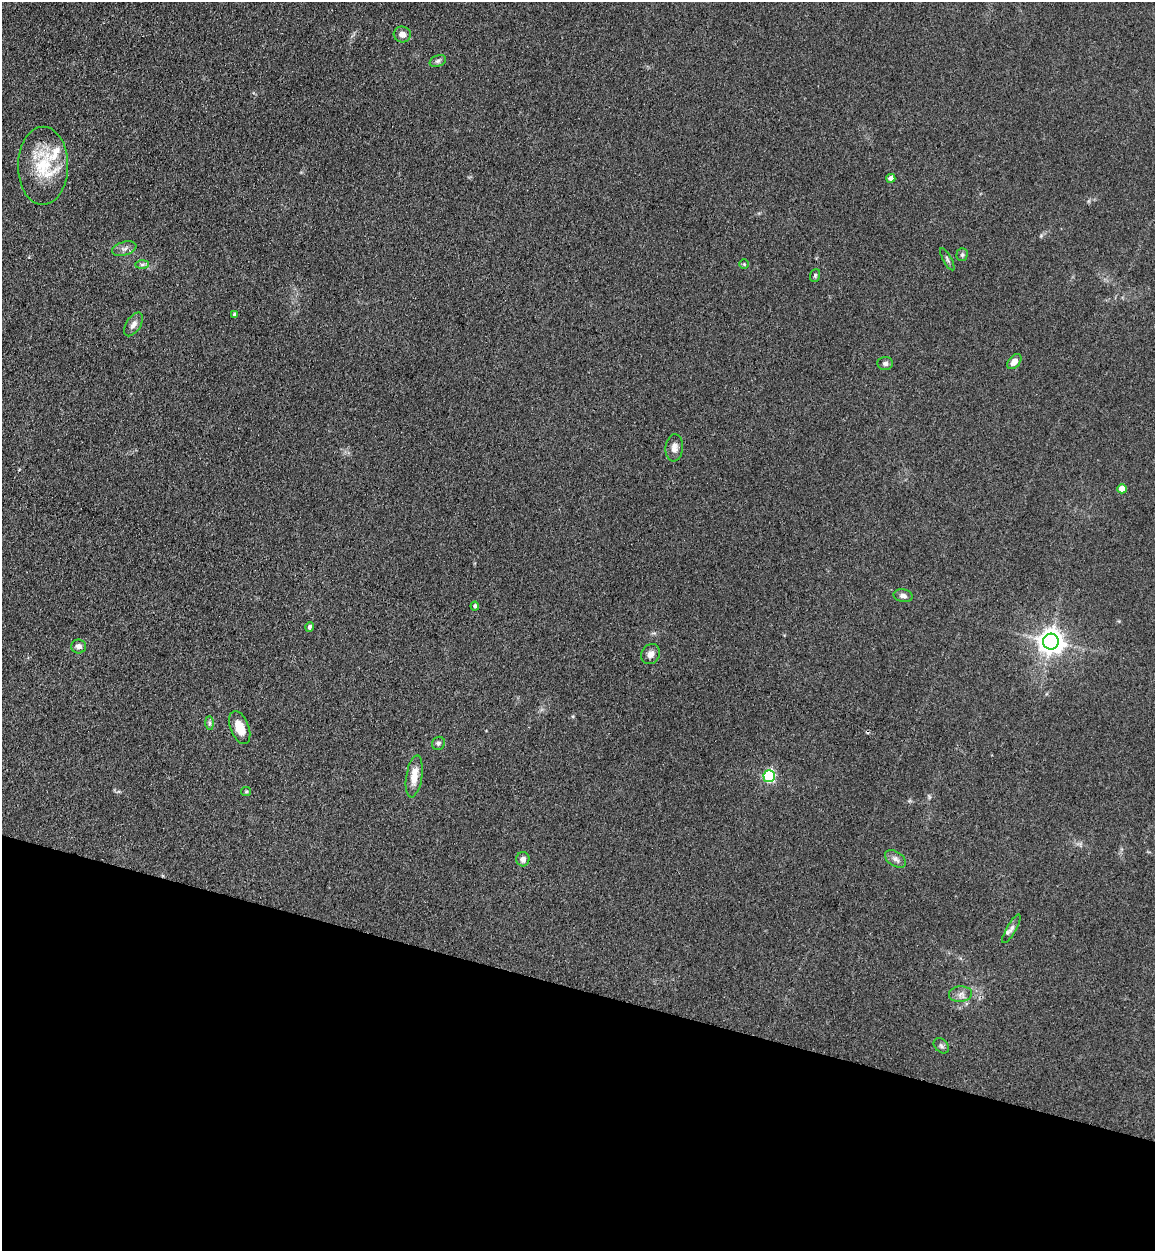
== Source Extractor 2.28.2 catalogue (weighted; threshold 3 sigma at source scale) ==
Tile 15 of 4 x 4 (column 3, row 4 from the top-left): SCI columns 2665-3817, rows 36-1284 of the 5209 x 5064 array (HDU 1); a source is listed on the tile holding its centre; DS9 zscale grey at full resolution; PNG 1157 x 1253 px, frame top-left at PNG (2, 2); each listed source drawn as its Kron ellipse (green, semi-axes under 4 px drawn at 4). Shown black and unused: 21% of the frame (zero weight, under 3 of 4 exposures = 6% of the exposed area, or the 3 px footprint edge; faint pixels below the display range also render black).
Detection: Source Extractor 2.28.2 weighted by HDU 2 'WHT'; one run over the whole footprint, this tile lists its part. Background 0.135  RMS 0.0077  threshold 0.0348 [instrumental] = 3 sigma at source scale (4.5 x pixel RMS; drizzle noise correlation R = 1.50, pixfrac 1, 0.05/0.05 arcsec/px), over >= 5 px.
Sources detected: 36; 1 cosmic-ray / hot-pixel residue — neither listed nor drawn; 2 inside a brighter listed object's ellipse — not listed separately; the other 33 listed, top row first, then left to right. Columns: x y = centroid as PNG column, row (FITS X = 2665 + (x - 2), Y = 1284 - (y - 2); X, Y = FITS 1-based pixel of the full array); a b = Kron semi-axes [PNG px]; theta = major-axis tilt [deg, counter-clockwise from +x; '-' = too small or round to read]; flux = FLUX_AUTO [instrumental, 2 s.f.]
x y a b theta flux
402 34 8 8 - 4.5
438 61 8 5 20 1.9
43 166 39 25 90 38
891 178 4 4 - 3.8
124 249 12 7 15 3.3
962 255 6 5 - 1.4
947 259 12 3 -61 1.6
744 264 4 4 - 0.71
142 265 7 4 1 1.6
815 275 6 5 - 1.2
234 314 3 3 - 0.96
133 324 13 7 57 4
1014 362 9 5 49 5.4
885 363 8 6 2 2.2
674 448 13 8 85 5.3
1122 489 5 4 - 8.9
903 596 9 6 -11 2.9
475 606 4 4 - 1.8
309 627 5 4 - 2
1051 642 8 8 - 770
79 646 7 7 - 3
650 654 10 9 - 4.1
209 723 7 4 -89 1.4
240 728 17 9 -68 11
438 743 7 6 - 1.8
414 776 21 8 81 11
769 776 6 5 - 91
246 792 5 4 - 0.97
523 859 7 6 - 3.6
895 859 11 7 -32 3.4
1011 929 16 5 60 2.6
960 994 11 8 5 4
941 1046 9 6 -45 1.8